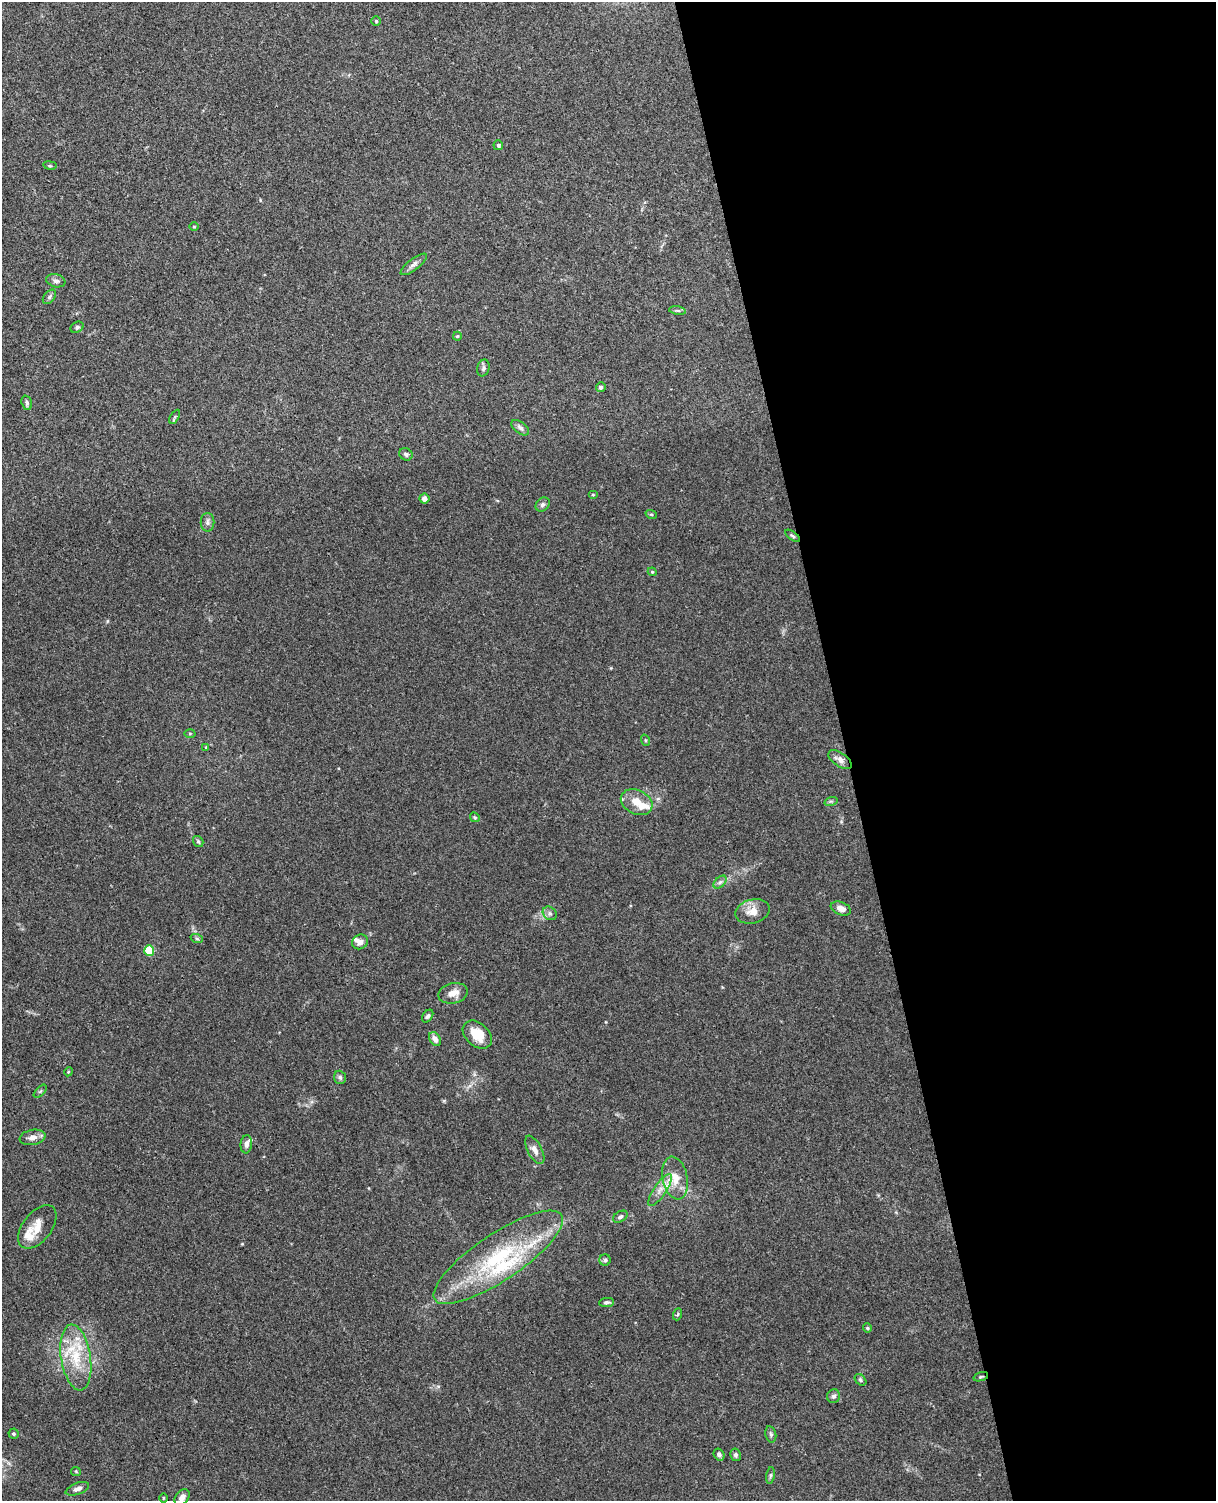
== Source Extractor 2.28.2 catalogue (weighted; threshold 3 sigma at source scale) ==
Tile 8 of 4 x 3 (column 4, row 2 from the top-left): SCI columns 3699-4912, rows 1649-3147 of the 4968 x 4908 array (HDU 1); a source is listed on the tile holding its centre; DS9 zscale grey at full resolution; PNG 1218 x 1503 px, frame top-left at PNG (2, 2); each listed source drawn as its Kron ellipse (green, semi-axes under 4 px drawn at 4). Shown black and unused: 31% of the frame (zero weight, under 3 of 4 exposures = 5% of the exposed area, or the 3 px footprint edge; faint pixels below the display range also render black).
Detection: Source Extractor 2.28.2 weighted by HDU 2 'WHT'; one run over the whole footprint, this tile lists its part. Background 0.0381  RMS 0.0041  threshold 0.0187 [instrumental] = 3 sigma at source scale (4.5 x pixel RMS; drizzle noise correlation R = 1.50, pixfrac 1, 0.05/0.05 arcsec/px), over >= 5 px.
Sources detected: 79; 9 inside a brighter listed object's ellipse — not listed separately; the other 70 listed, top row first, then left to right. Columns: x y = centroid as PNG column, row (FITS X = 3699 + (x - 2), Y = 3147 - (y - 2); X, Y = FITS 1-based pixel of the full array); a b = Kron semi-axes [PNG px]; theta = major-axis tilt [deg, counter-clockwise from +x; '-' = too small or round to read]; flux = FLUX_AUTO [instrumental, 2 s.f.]
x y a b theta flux
376 21 4 4 - 0.49
498 145 5 5 - 0.77
50 165 7 3 -9 0.5
194 227 5 3 - 0.39
414 264 16 5 38 1.8
56 281 10 6 -14 1.4
49 297 8 5 51 0.89
677 311 8 4 -9 0.75
77 327 7 5 29 0.89
457 336 4 4 - 0.39
483 368 8 6 74 1.2
601 387 5 5 - 1.3
27 403 7 5 -71 0.91
175 417 8 3 59 0.53
520 428 10 5 -38 1.3
406 454 7 6 - 1.2
593 495 5 3 - 0.39
424 499 5 5 - 1.9
543 504 8 6 44 1.1
651 514 6 3 -20 0.42
207 522 9 7 90 1.5
792 536 8 4 -35 0.69
652 572 4 4 - 0.44
190 733 5 3 - 0.44
645 740 5 3 - 0.42
206 747 4 3 - 0.46
840 760 13 7 -34 2.3
831 801 7 4 17 0.66
637 802 16 12 -25 5.4
475 817 5 4 - 0.49
198 841 6 4 -54 0.59
720 882 8 4 44 1.1
841 908 10 6 -21 2.7
753 911 17 12 14 4.7
550 913 7 6 - 1.2
197 939 6 4 -19 0.61
360 942 8 7 - 2.3
149 950 5 5 - 22
453 993 15 10 12 3.8
428 1016 7 4 56 0.86
477 1035 17 11 -43 8.6
435 1039 7 5 -58 2.3
68 1072 4 3 - 0.36
340 1077 7 6 - 0.94
40 1091 8 3 45 0.52
32 1137 13 7 11 2.6
246 1144 9 6 85 1.7
535 1150 15 7 -62 2.7
675 1178 22 12 -78 7
660 1190 19 6 56 3.6
620 1217 8 5 32 0.9
37 1227 25 14 52 6.5
498 1257 76 23 34 43
605 1260 6 5 - 0.72
607 1302 7 4 6 0.92
678 1314 6 4 70 0.53
867 1328 4 4 - 0.45
76 1357 33 15 -81 15
981 1377 7 3 18 0.53
860 1380 7 4 -44 0.64
833 1396 7 6 - 1.1
13 1434 5 5 - 0.65
771 1434 8 5 -78 0.87
719 1454 6 5 - 1.3
735 1455 6 5 - 1.1
76 1471 5 4 - 0.45
770 1475 8 4 81 0.75
77 1489 12 5 21 1.5
182 1497 9 6 52 2.1
163 1498 5 3 - 0.35
Overlapping masked pixels (flux is a lower limit): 1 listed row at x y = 981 1377
Isophote crosses this tile's border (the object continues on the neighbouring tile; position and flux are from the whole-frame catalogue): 1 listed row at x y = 182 1497